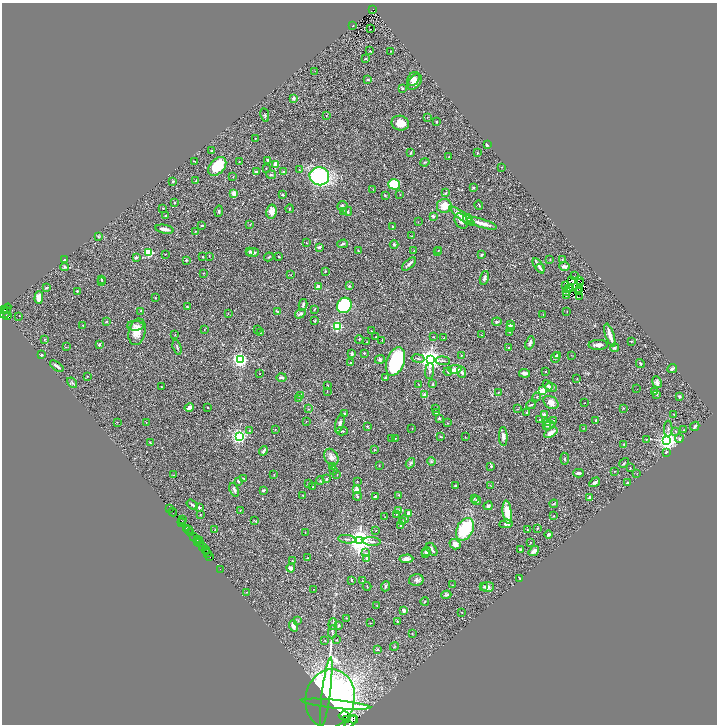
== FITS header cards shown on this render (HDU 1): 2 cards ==
NAXIS1  =                 1429
NAXIS2  =                 1444

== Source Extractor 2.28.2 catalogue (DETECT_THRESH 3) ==
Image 1429 x 1444 px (HDU 1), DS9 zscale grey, zoomed out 1/2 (1 PNG px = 2 x 2 image px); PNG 719 x 726 px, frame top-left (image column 1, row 1443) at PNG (2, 3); each listed source drawn as its Kron ellipse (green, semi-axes under 4 px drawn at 4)
Background 0.391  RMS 0.016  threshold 0.0473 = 3 sigma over >= 5 px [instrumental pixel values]
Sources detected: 458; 59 cannot appear on this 1/2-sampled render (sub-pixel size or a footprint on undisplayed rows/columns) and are neither listed nor drawn; the other 399 listed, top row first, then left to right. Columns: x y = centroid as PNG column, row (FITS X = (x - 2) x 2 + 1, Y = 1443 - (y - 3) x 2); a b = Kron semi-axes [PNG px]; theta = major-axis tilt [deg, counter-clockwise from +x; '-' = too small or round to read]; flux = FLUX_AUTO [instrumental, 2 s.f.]
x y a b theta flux
373 9 2 2 - 12
353 26 2 1 - 1.4
371 29 2 1 - 0.65
370 51 2 2 - 1.9
390 51 2 2 - 0.96
365 59 4 2 - 2.2
315 71 2 2 - 0.96
367 79 3 2 - 1.6
414 79 7 5 53 15
415 82 9 6 47 21
402 88 2 2 - 5
294 98 3 3 - 11
265 115 7 3 -80 4.2
326 115 2 2 - 1.2
427 117 2 2 - 0.89
437 122 2 2 - 2.5
400 123 9 7 -15 43
256 138 3 2 - 1.2
487 145 2 2 - 9.1
212 151 2 2 - 3.6
411 153 3 2 - 3.4
477 153 2 2 - 2.5
449 157 2 2 - 2.2
267 160 3 2 - 4.3
195 162 2 2 - 4.6
239 162 2 1 - 0.86
425 162 4 3 - 3.2
276 164 4 3 - 29
217 166 11 7 47 78
502 167 2 1 - 0.75
266 168 2 2 - 1.1
299 170 2 2 - 1.1
256 172 4 2 - 7.2
284 172 2 2 - 8.2
271 174 5 3 - 4.6
319 176 10 9 - 370
233 177 3 2 - 1.2
173 181 3 2 - 3.5
196 181 3 2 - 2
394 184 6 5 - 89
474 187 2 2 - 6.6
373 190 2 1 - 0.87
234 193 4 3 - 20
446 193 3 3 - 2
283 195 3 2 - 3.8
385 195 3 2 - 3.8
400 195 2 2 - 1.2
174 203 2 2 - 2.4
479 205 5 2 - 3
342 206 5 4 - 5.6
444 206 7 7 - 41
163 208 2 2 - 1.7
290 209 4 2 - 2
219 211 6 3 80 4
348 211 4 3 - 4
272 212 7 5 80 25
344 212 3 3 - 2
165 216 3 2 - 1.6
433 216 3 3 - 4.9
462 216 15 4 -36 34
467 218 4 4 - 8.9
461 221 8 6 -58 13
418 222 2 1 - 0.91
482 223 15 3 -17 29
202 225 2 2 - 3.9
250 225 2 2 - 1.4
392 227 2 2 - 1.3
164 229 9 3 -10 16
196 231 3 3 - 1.9
412 236 2 1 - 1.6
98 237 3 3 - 2.8
307 243 2 2 - 1.4
343 244 5 3 - 3.9
394 245 4 3 - 3.5
319 247 3 2 - 7.3
438 250 2 2 - 2.2
250 251 4 3 - 4.3
358 251 4 2 - 2.7
414 251 2 2 - 1.4
149 252 3 3 - 270
253 252 6 4 8 11
437 252 2 2 - 2.3
165 254 2 1 - 0.94
482 255 3 2 - 5.9
203 256 2 2 - 2.5
209 256 2 1 - 0.83
136 257 4 3 - 5.9
269 257 5 2 - 2.2
279 257 2 1 - 2.4
550 259 2 2 - 2.3
562 259 3 2 - 1.3
64 260 3 3 - 11
186 260 2 2 - 12
409 264 8 2 42 8.4
538 266 8 2 -58 10
564 266 5 3 - 12
65 267 4 3 - 3.8
541 268 4 2 - 3.8
325 271 2 2 - 2.4
204 273 2 2 - 1.2
291 275 2 2 - 1.2
574 276 2 1 - 1.7
484 278 7 4 74 8.5
101 279 3 2 - 2.4
580 280 2 1 - 0.83
571 281 2 1 - 0.6
102 282 2 2 - 1.6
581 283 2 1 - 1.6
349 286 2 2 - 3.9
565 286 4 1 - 0.7
318 287 4 3 - 24
46 288 4 2 - 4.2
568 288 4 2 - 1.4
570 288 2 1 - 1.6
579 289 2 1 - 1.1
77 291 2 2 - 5.8
566 291 2 1 - 1.2
578 291 2 1 - 0.25
567 295 2 2 - 2
580 296 2 1 - 1.1
39 298 6 4 89 27
155 298 2 1 - 1.1
303 305 6 3 76 4.6
344 305 8 7 - 320
188 307 4 1 - 2.6
6 309 6 3 51 260
314 309 4 2 - 2.2
4 310 2 1 - 40
141 311 3 2 - 1.8
277 311 3 2 - 1.8
567 312 3 1 - 1.3
6 313 6 2 49 37
228 313 2 2 - 1.4
300 314 6 3 32 7.9
543 314 3 2 - 1.2
7 316 3 2 - 51
19 316 2 1 - 860
315 320 3 2 - 2.5
106 321 3 3 - 2
497 322 5 3 - 3.7
83 325 2 2 - 1.5
510 325 2 2 - 41
135 326 8 5 -1 9.6
337 326 3 3 - 320
510 328 3 3 - 3.8
204 329 3 2 - 1.1
257 329 2 1 - 1.1
371 331 2 2 - 1
137 332 13 8 77 38
510 332 3 2 - 1.6
260 333 3 2 - 2.2
175 335 3 2 - 1.4
482 335 2 2 - 1.6
610 335 12 3 -72 32
376 337 2 2 - 3.6
434 337 3 2 - 1.6
443 338 3 2 - 0.93
44 339 3 2 - 1.7
359 339 4 2 - 2.1
382 341 3 2 - 1.7
631 341 2 2 - 1.9
367 342 2 1 - 1.4
530 343 7 3 71 6.6
99 345 3 2 - 5
598 345 9 5 1 14
66 347 3 2 - 1.1
177 347 8 2 -74 4.2
509 348 2 2 - 2.5
615 348 4 3 - 4.1
364 353 2 2 - 2.3
352 354 4 2 - 6.5
41 355 2 2 - 5.3
461 355 2 2 - 2.9
571 355 3 2 - 1.3
558 356 3 3 - 3.1
555 357 5 3 - 5.2
418 358 6 2 -10 3.7
380 359 5 3 - 4
240 360 3 3 - 1100
431 360 4 4 - 2800
395 361 15 8 69 250
443 361 7 2 -4 3.8
351 362 2 2 - 2.4
640 363 5 3 - 4.6
57 366 8 2 -36 7.9
455 369 7 3 9 44
672 369 5 2 - 4.7
430 371 8 3 83 4.7
545 371 2 2 - 2.1
448 372 4 3 - 3.4
461 372 6 3 -67 6.8
260 373 2 1 - 1.3
524 373 5 3 - 11
87 376 2 2 - 2
281 377 5 2 - 8.7
385 377 2 2 - 3.4
577 379 2 2 - 2.4
657 382 6 4 -66 9.2
72 383 6 3 -41 3.6
433 384 3 3 - 2.1
419 385 3 2 - 2.4
548 385 5 4 - 4.7
161 386 2 2 - 0.97
328 386 3 3 - 3.4
551 388 6 4 -5 10
637 389 2 1 - 1.7
543 391 3 3 - 150
654 391 2 2 - 8.4
327 392 2 2 - 0.97
498 392 3 2 - 2
657 394 4 3 - 3.1
301 395 4 2 - 3.6
425 395 2 2 - 37
537 397 4 3 - 3.1
679 397 2 2 - 17
299 398 3 2 - 1.7
551 403 8 6 -34 21
584 403 2 1 - 1.2
531 405 4 2 - 3.7
189 407 5 3 - 14
207 407 2 1 - 1.3
623 408 4 2 - 1.6
308 409 3 2 - 1.9
436 409 2 2 - 1.9
518 409 2 2 - 1.3
436 413 3 2 - 1.3
526 413 4 2 - 1.9
345 414 3 2 - 6.4
674 414 2 1 - 1.2
544 415 2 2 - 20
439 418 3 3 - 3.9
540 420 3 2 - 2
553 420 2 2 - 0.98
595 420 2 2 - 1.8
306 421 3 2 - 1.4
117 422 2 2 - 1.6
146 422 2 2 - 1.2
448 423 4 2 - 1.6
548 423 4 3 - 4.9
340 424 9 4 74 9.2
546 425 3 3 - 2.7
549 425 5 3 - 7.4
367 426 3 2 - 2.2
695 426 5 2 - 7.8
412 428 2 2 - 1.1
584 428 2 2 - 1.2
275 429 2 2 - 1.1
668 429 8 3 88 5.3
684 430 3 2 - 2.2
250 431 3 3 - 2.7
342 431 6 3 0 4.9
676 432 3 2 - 1.8
551 433 7 3 33 23
239 436 3 3 - 960
503 436 9 4 -87 13
441 437 2 2 - 1.9
465 437 3 1 - 1.1
395 438 2 2 - 1.3
392 439 2 1 - 1.1
646 439 3 2 - 1.8
679 439 4 3 - 6.7
667 441 4 3 - 2000
150 442 3 2 - 1.9
624 444 3 2 - 1.4
374 449 3 3 - 2
263 451 5 2 - 9.4
666 452 4 3 - 3.4
331 457 9 6 -57 14
565 459 6 2 -82 2.1
431 462 4 4 - 3.8
410 463 5 3 - 4.8
624 463 5 2 - 2.6
379 465 2 2 - 1.1
332 466 4 3 - 8
491 466 2 2 - 4.5
630 468 2 1 - 1.6
334 470 3 2 - 2
615 471 2 1 - 1.4
578 473 5 2 - 8.9
637 473 3 2 - 1.6
173 475 3 2 - 4.4
274 475 3 2 - 1.3
337 475 2 2 - 0.94
243 478 4 3 - 2.6
326 479 2 2 - 3.3
238 481 3 2 - 4.5
320 481 4 3 - 2.2
357 481 2 2 - 1.4
595 482 5 2 - 11
627 482 2 2 - 2.2
308 484 3 3 - 4.3
490 485 4 2 - 1.3
455 486 3 2 - 2.8
313 487 2 2 - 2
234 490 7 3 -69 6.1
263 490 2 2 - 16
356 490 2 2 - 92
303 495 2 2 - 1.3
399 495 4 3 - 3
357 497 4 3 - 3.1
375 497 3 2 - 7.2
474 498 3 3 - 1.9
589 498 3 2 - 12
476 500 4 4 - 8.2
554 504 4 3 - 2.3
192 505 6 3 -34 5.3
488 506 4 3 - 6.4
170 508 2 2 - 43
199 508 4 3 - 6.1
399 510 3 3 - 4.2
240 511 2 2 - 1.1
173 512 4 1 - 80
507 512 11 4 -83 55
396 514 2 2 - 1.2
409 514 3 3 - 20
200 515 2 2 - 0.91
554 516 2 1 - 1
385 517 2 1 - 0.86
182 519 2 1 - 60
404 519 4 3 - 7.5
254 520 3 3 - 1.7
182 521 4 1 - 10
403 521 3 3 - 3
182 523 2 1 - 67
506 524 7 4 4 9.4
401 526 3 2 - 3.6
186 528 2 2 - 40
537 528 3 2 - 3
188 529 3 2 - 170
465 529 12 8 63 150
215 530 2 1 - 1.6
528 530 2 2 - 1.8
376 531 2 2 - 1.4
305 532 2 2 - 1.5
190 533 2 1 - 4.2
549 534 4 3 - 7.3
194 536 3 2 - 110
197 539 2 2 - 21
347 539 9 3 -7 6.8
359 540 4 4 - 3800
200 541 2 1 - 21
197 542 2 1 - 9.9
372 542 9 3 -4 7.1
530 542 2 2 - 1
199 543 2 1 - 4.6
455 544 6 5 - 18
202 547 3 2 - 220
205 549 3 1 - 110
432 549 7 3 -57 6
520 549 3 2 - 1.5
426 551 4 3 - 9.7
534 551 6 3 37 12
206 552 2 1 - 43
366 553 4 3 - 2.6
208 554 3 1 - 9.2
426 554 3 3 - 6.5
210 556 2 1 - 6.5
307 558 2 2 - 1.5
367 558 3 2 - 4.2
406 559 7 3 5 12
292 561 2 2 - 2.5
291 568 4 3 - 9.9
220 569 2 1 - 4
520 578 2 1 - 1.3
352 580 2 2 - 2.9
416 580 7 5 15 8.3
362 581 4 2 - 1.6
453 585 2 2 - 0.93
367 586 4 2 - 1.4
385 586 5 3 - 4.8
484 587 3 3 - 2.9
487 587 6 5 - 11
313 589 2 2 - 1.2
247 592 3 2 - 2
446 595 5 3 - 4.3
425 601 4 2 - 1.9
377 605 2 2 - 1.2
404 611 3 3 - 11
462 612 2 2 - 2.4
346 618 2 1 - 1.1
298 621 3 2 - 1.9
397 621 4 3 - 2.9
370 623 2 2 - 1.2
333 624 6 2 85 3.9
293 626 6 3 -69 16
338 626 4 3 - 3
332 632 6 3 86 4.5
412 633 2 2 - 1.5
325 640 2 2 - 1.2
337 640 2 2 - 1.9
394 646 5 3 - 2.5
377 650 2 2 - 7
326 692 34 4 83 370
330 699 29 24 80 1400
336 704 34 3 -6 420
344 716 5 3 - 1200
346 719 3 2 - 730
354 719 4 2 - 180
351 722 7 4 46 910
At the frame edge (FLAGS 8, measured only in part): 1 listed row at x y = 351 722
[59 sub-pixel or undisplayed-footprint detections neither listed nor drawn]